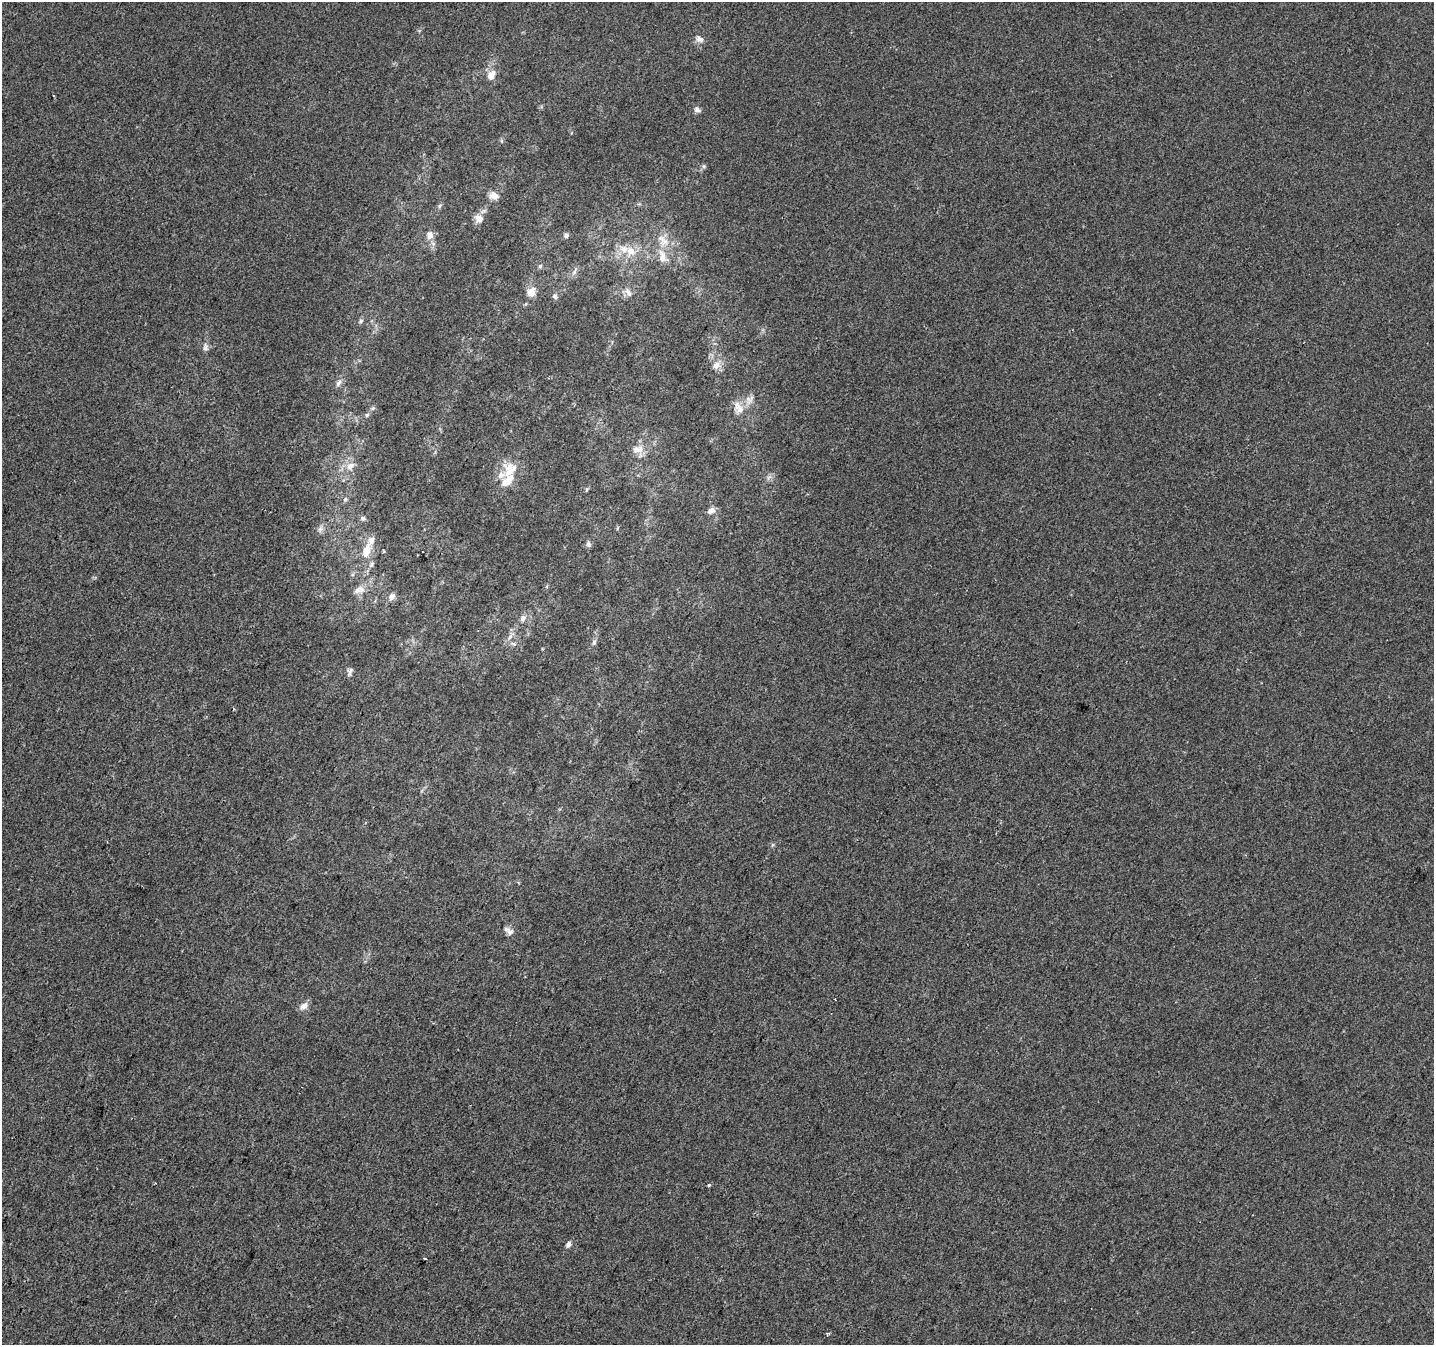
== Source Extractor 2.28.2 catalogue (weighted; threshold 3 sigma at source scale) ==
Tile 7 of 4 x 4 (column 3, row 2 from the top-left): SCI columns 2873-4304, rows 2954-4296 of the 5737 x 5840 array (HDU 1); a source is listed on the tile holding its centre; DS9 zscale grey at full resolution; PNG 1436 x 1347 px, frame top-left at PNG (2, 2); no overlay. Shown black and unused: <1% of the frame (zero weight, under 2 of 3 exposures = <1% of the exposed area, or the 3 px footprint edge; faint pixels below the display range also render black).
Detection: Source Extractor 2.28.2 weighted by HDU 2 'WHT'; one run over the whole footprint, this tile lists its part. Background 2.04e-04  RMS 0.0056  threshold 0.0252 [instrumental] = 3 sigma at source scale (4.5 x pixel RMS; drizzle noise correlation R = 1.50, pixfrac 1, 0.0396/0.0396 arcsec/px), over >= 5 px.
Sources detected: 48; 4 inside a brighter listed object's ellipse — not listed separately; the other 44 listed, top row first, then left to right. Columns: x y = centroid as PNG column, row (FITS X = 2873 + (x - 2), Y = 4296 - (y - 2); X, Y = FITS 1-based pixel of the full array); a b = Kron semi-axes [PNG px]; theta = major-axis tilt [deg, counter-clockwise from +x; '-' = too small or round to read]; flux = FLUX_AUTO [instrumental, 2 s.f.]
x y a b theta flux
700 39 11 8 -27 2.6
491 75 11 7 58 5.2
697 110 9 7 -26 1.7
494 196 12 9 -10 3.9
439 206 6 4 70 0.83
479 219 12 10 -34 4
430 235 10 8 78 3.7
566 235 7 6 - 1.3
631 251 13 12 - 7.1
662 257 17 9 -84 6
540 266 5 5 - 0.98
531 292 13 10 65 5
628 292 13 6 -58 2.3
555 297 7 6 - 1.3
361 321 7 5 42 1.2
205 347 12 6 86 1.9
716 365 12 9 33 3.8
338 383 10 6 58 2.1
373 408 6 5 - 0.96
740 409 13 10 90 5.1
367 415 6 5 - 0.99
636 449 12 10 2 4.9
350 466 13 9 37 5
509 471 26 16 84 12
587 489 6 4 71 0.75
345 499 5 5 - 0.96
711 511 9 7 29 2.8
363 518 7 6 - 1.3
320 529 8 5 45 1.6
588 544 8 6 -78 1.4
366 551 19 9 69 8.3
371 564 7 5 87 1.3
361 589 12 10 -49 4
391 597 9 7 53 2.8
523 618 9 7 52 2.4
594 642 7 5 75 1.4
514 644 5 5 - 1.2
350 671 10 6 72 1.7
510 932 10 9 - 2.7
304 1006 13 7 34 3.1
709 1185 4 3 - 1
568 1244 7 5 57 2.1
425 1259 3 3 - 1.4
827 1334 6 3 35 0.72